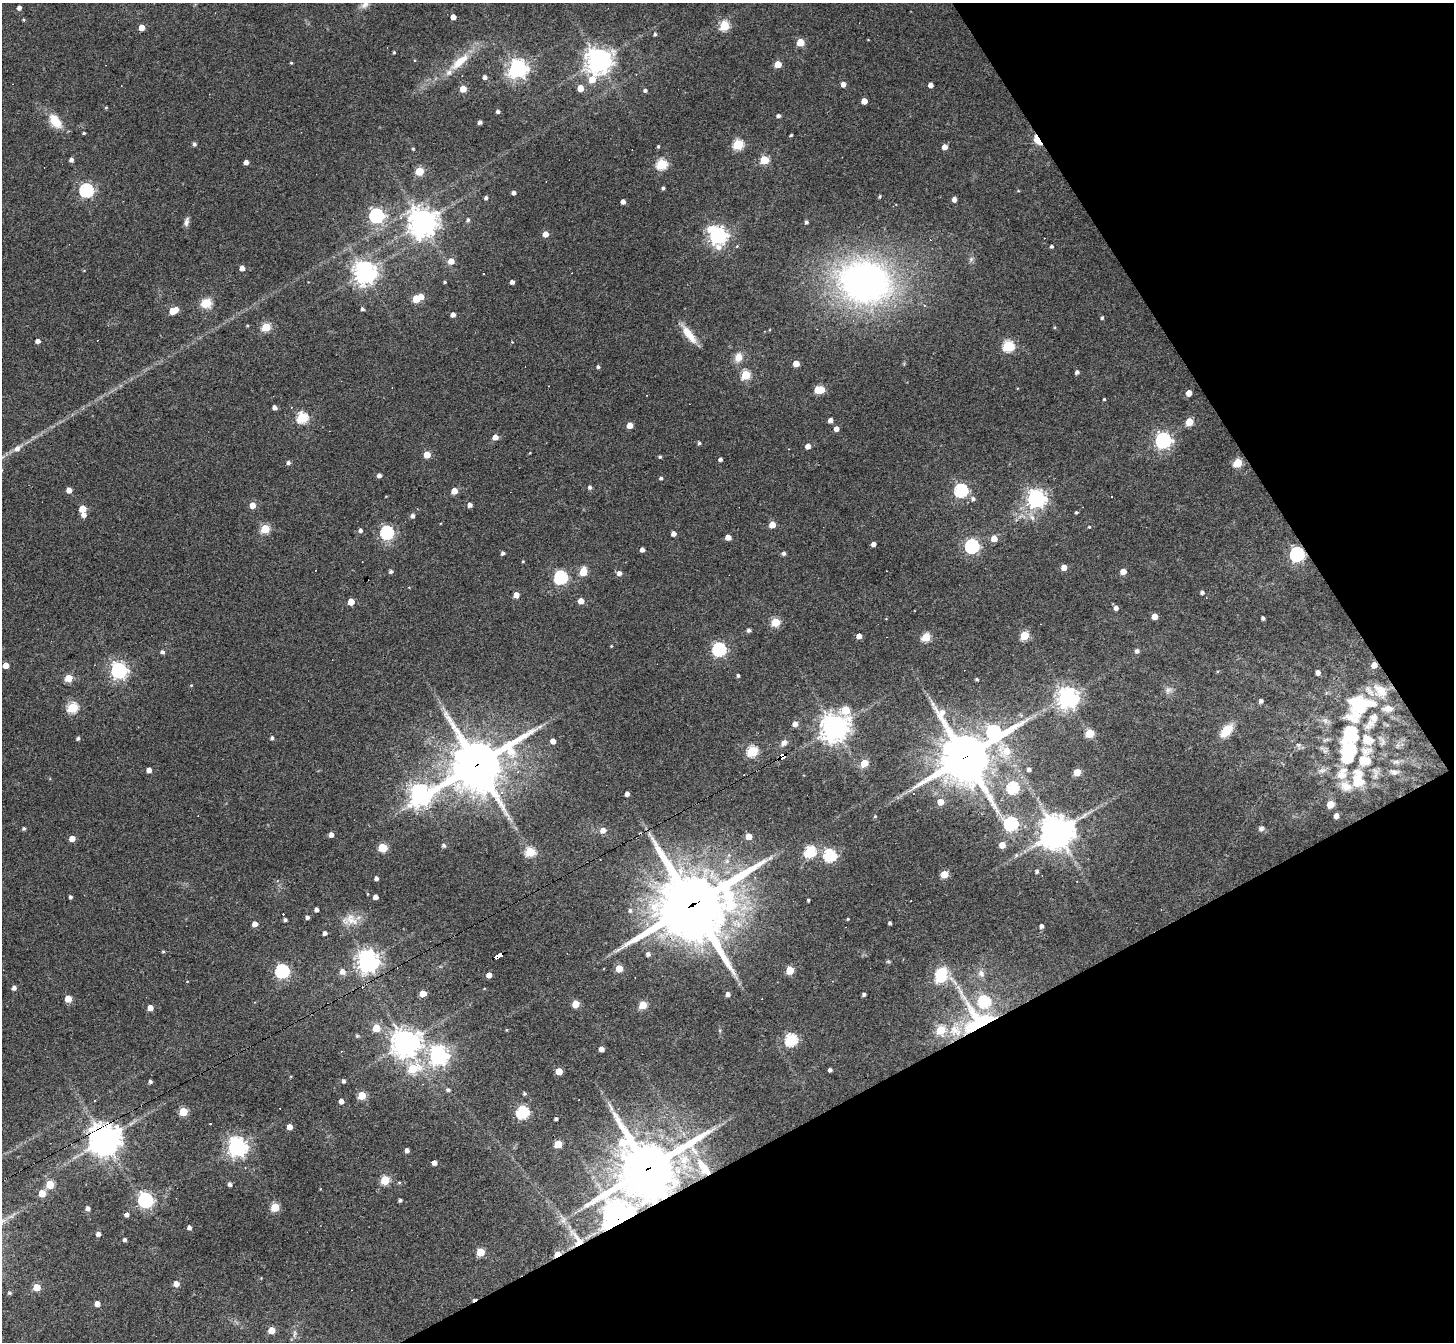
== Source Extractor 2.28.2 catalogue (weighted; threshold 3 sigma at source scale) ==
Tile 12 of 4 x 4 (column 4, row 3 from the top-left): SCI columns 4359-5810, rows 1630-2969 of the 5810 x 5801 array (HDU 1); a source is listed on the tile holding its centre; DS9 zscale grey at full resolution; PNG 1456 x 1344 px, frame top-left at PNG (2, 3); no overlay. Shown black and unused: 26% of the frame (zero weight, under 3 of 4 exposures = <1% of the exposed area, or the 3 px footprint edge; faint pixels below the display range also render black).
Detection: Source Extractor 2.28.2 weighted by HDU 2 'WHT'; one run over the whole footprint, this tile lists its part. Background 0.077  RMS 0.0055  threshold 0.025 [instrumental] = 3 sigma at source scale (4.5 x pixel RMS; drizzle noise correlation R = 1.50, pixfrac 1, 0.05/0.05 arcsec/px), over >= 5 px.
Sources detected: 328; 1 inside a brighter object's white glare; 11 cosmic-ray / hot-pixel residue — not listed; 17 inside a brighter listed object's ellipse — not listed separately; the other 299 listed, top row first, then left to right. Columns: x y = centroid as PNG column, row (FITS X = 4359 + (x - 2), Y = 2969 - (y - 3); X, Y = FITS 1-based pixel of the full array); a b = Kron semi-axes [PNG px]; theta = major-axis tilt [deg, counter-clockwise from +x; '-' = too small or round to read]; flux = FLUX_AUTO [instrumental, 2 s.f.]
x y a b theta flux
365 4 14 8 41 3.5
19 8 4 4 - 2.3
453 17 4 4 - 4.3
23 20 4 3 - 0.63
724 26 5 5 - 30
142 28 4 4 - 6
655 34 4 4 - 0.9
800 42 5 5 - 14
394 52 4 3 - 0.7
599 61 8 8 - 570
459 62 30 10 41 13
291 63 3 3 - 0.57
778 64 5 5 - 10
518 69 7 6 - 280
485 77 4 4 - 2.1
592 79 10 7 62 7.5
843 84 5 4 - 2.9
931 85 4 4 - 2.9
580 88 5 5 - 7.1
463 89 5 5 - 9
645 90 4 4 - 1.3
864 101 4 4 - 5.4
106 108 5 3 - 0.54
498 112 4 3 - 1.4
778 116 4 4 - 1.7
55 121 17 10 -53 11
480 122 4 4 - 1.8
84 133 3 3 - 0.65
791 135 3 3 - 0.6
1037 140 10 6 -60 11
194 144 5 5 - 1
738 144 5 5 - 40
658 146 4 3 - 0.64
945 147 5 4 - 4
413 149 4 3 - 0.62
71 160 5 4 - 1.9
764 160 5 5 - 24
246 162 4 4 - 2.8
661 164 5 5 - 45
419 171 5 5 - 22
663 188 4 4 - 1
86 190 6 6 - 100
1018 191 4 3 - 0.45
514 193 4 4 - 1.7
880 196 3 3 - 0.71
486 198 4 3 - 1.3
954 199 4 4 - 2.8
623 202 4 4 - 2.7
376 216 6 6 - 120
468 220 5 4 - 1.1
186 222 12 6 78 2.1
423 222 10 10 - 580
806 222 4 4 - 1.3
545 234 5 4 - 5.2
718 235 8 7 - 240
1052 246 4 3 - 1.1
971 259 7 4 46 1.2
451 261 5 5 - 6.2
242 268 4 4 - 4.1
365 273 7 7 - 490
445 282 3 3 - 0.67
512 282 4 4 - 2
865 282 49 38 -15 250
421 297 5 4 - 5.8
416 299 5 5 - 16
206 303 11 10 - 8.3
924 305 5 3 - 0.53
362 309 4 4 - 1.2
173 311 7 5 23 15
453 315 4 4 - 3
1102 318 4 3 - 0.94
266 327 5 5 - 23
689 334 26 8 -52 9.6
38 341 4 4 - 2.6
1008 346 6 5 - 50
738 357 12 9 75 5.3
796 363 5 4 - 7.7
598 367 4 4 - 1
1077 372 4 4 - 1.7
745 375 5 5 - 31
820 390 7 5 -1 21
1189 393 5 4 - 6.1
1104 399 3 3 - 0.66
275 407 4 4 - 2.4
291 407 3 2 - 0.35
302 418 6 5 - 50
830 420 4 4 - 3.3
1189 422 5 5 - 13
630 425 4 4 - 5.8
836 429 4 4 - 3.1
495 437 5 4 - 4.7
1163 440 6 6 - 180
699 443 4 4 - 1
808 446 4 4 - 4
17 449 9 7 55 2.9
427 455 5 5 - 10
660 457 3 3 - 0.8
720 459 4 3 - 1.5
288 463 5 4 - 1.4
1238 463 5 5 - 24
379 475 4 4 - 2.2
661 478 4 3 - 1.1
590 487 5 4 - 1.4
69 490 4 4 - 4.7
961 490 6 6 - 93
454 491 5 4 - 7
973 499 6 5 - 1.7
1036 499 7 7 - 280
253 505 6 5 - 4.8
470 505 4 4 - 2.4
82 509 5 5 - 10
1076 512 3 3 - 0.81
84 515 5 5 - 2.6
413 516 5 4 - 1.8
772 525 5 4 - 7.7
1089 527 4 3 - 0.48
265 529 5 5 - 29
360 530 5 4 - 1.5
387 532 6 6 - 87
673 534 4 4 - 2.7
728 537 4 4 - 5.4
994 538 5 5 - 6.5
873 544 4 4 - 2.7
972 546 6 6 - 120
642 550 4 4 - 2.9
503 553 4 3 - 1.5
784 553 4 4 - 1.4
1297 554 6 6 - 140
523 561 4 3 - 0.45
1064 567 4 4 - 5.4
391 572 5 4 - 1.3
583 572 6 5 - 16
1123 572 5 4 - 6.3
619 573 5 5 - 2.4
560 577 6 6 - 93
1202 592 4 4 - 1.4
516 595 4 4 - 5.1
581 601 4 4 - 5.5
351 602 5 4 - 9.3
1116 608 5 5 - 2.3
1154 616 4 4 - 5.9
1263 618 4 3 - 1.3
775 622 5 5 - 24
748 630 4 4 - 1.5
859 636 4 4 - 3.9
1024 636 5 5 - 24
926 637 5 5 - 25
611 646 3 3 - 0.45
719 649 6 6 - 110
1137 651 5 5 - 1.8
162 652 5 4 - 1.6
6 665 4 4 - 6.5
1374 665 5 4 - 5.5
119 671 6 6 - 200
1318 672 4 4 - 2.8
738 676 3 3 - 1.1
69 678 5 4 - 17
977 679 3 3 - 0.93
191 685 4 4 - 0.51
1168 690 10 7 44 2.3
1380 691 22 15 -42 10
1067 698 7 7 - 410
1261 701 4 4 - 1.9
1358 706 35 27 -70 28
72 708 5 5 - 41
846 710 6 6 - 17
941 714 28 15 -62 12
1325 721 9 6 -29 2.1
795 724 5 5 - 3.3
834 728 9 9 - 660
1226 731 14 9 46 11
993 732 15 8 16 130
1089 733 5 5 - 22
78 738 4 4 - 1.2
272 738 4 4 - 1.1
553 741 4 4 - 4.1
784 743 7 6 - 3
1298 745 8 6 -20 1.5
752 751 5 5 - 48
1006 751 17 12 -26 12
1349 753 30 20 78 31
783 757 6 4 32 150
965 757 15 15 - 2600
1396 762 10 5 20 1.5
864 763 5 5 - 19
477 764 18 16 34 2700
1029 769 4 4 - 1.9
149 770 4 4 - 4
1322 770 11 4 11 1.8
1077 772 5 5 - 12
1394 772 12 6 -5 1.9
1358 781 20 17 -28 12
1013 788 6 5 - 62
627 794 4 4 - 2.6
420 795 9 7 29 420
940 802 5 5 - 7.5
1330 805 5 5 - 12
875 816 4 4 - 0.51
1336 816 4 4 - 3.1
1011 824 6 6 - 97
24 828 4 4 - 1
1261 829 7 6 - 1.6
603 830 6 5 - 3.5
1057 832 11 10 - 960
331 835 4 4 - 3.1
749 836 5 5 - 7.8
72 839 5 4 - 5.4
444 845 5 5 - 1.3
1002 845 5 4 - 7.1
382 847 5 5 - 21
530 852 5 5 - 39
810 852 6 5 - 58
1016 855 7 5 47 1.1
830 856 6 6 - 73
1037 871 4 4 - 1.2
944 874 5 5 - 15
376 878 4 4 - 1.8
70 897 4 3 - 1.2
376 897 4 4 - 3.3
808 900 3 3 - 0.74
692 905 27 24 24 4200
316 910 4 3 - 2
630 910 6 5 - 1.3
307 917 4 4 - 1.5
848 919 3 3 - 0.58
285 920 4 3 - 1.1
351 920 17 16 - 8
890 923 4 3 - 1.1
255 924 4 4 - 4
1042 926 4 4 - 1.9
325 933 4 4 - 1.9
163 951 4 4 - 0.7
648 954 4 4 - 1.8
499 956 8 4 28 59
367 961 7 7 - 450
888 961 6 4 -1 0.72
619 969 5 5 - 14
790 970 5 5 - 18
282 971 6 6 - 100
342 972 6 5 - 3.5
489 975 4 4 - 4.1
941 978 6 5 - 41
14 988 4 4 - 2.2
423 994 5 4 - 9.5
728 994 4 4 - 2.3
864 994 4 3 - 1.2
68 999 5 5 - 11
576 1004 5 5 - 12
643 1005 5 5 - 21
150 1008 4 4 - 5.7
977 1020 53 40 -56 78
376 1028 5 5 - 16
357 1036 5 5 - 0.66
791 1040 6 5 - 73
406 1043 9 8 - 690
601 1049 4 4 - 4.1
438 1056 7 7 - 300
413 1068 7 6 - 24
830 1070 4 4 - 1.7
559 1071 5 5 - 10
343 1081 5 4 - 1.3
150 1082 4 3 - 1.3
448 1090 5 4 - 1.3
525 1094 4 4 - 0.94
362 1096 5 5 - 17
341 1101 4 4 - 3.3
183 1112 5 5 - 24
522 1112 6 5 - 81
556 1119 3 3 - 1.2
289 1127 4 4 - 4.9
104 1140 10 10 - 800
558 1144 5 5 - 17
237 1147 7 7 - 330
407 1150 4 4 - 2.3
434 1163 4 4 - 3
648 1168 22 20 25 2900
704 1168 26 9 -55 11
385 1180 5 5 - 29
50 1184 5 5 - 24
230 1184 4 4 - 1.6
42 1193 5 5 - 10
145 1200 6 6 - 170
400 1200 4 3 - 1.3
275 1207 5 5 - 25
88 1208 4 4 - 2.3
127 1215 5 4 - 1.9
618 1218 9 8 - 840
189 1228 4 4 - 2
98 1234 4 4 - 2.5
577 1239 33 14 -57 15
125 1240 3 3 - 1.4
480 1252 5 5 - 21
557 1254 6 4 27 9.5
176 1284 5 4 - 4.9
37 1287 5 5 - 12
9 1293 5 4 - 0.87
97 1304 4 4 - 5
271 1330 5 5 - 10
294 1334 11 4 81 1.6
Overlapping masked pixels (flux is a lower limit): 16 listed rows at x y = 1037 140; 1297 554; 1374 665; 783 757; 965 757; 477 764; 692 905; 499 956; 367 961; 977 1020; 104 1140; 648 1168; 704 1168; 618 1218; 577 1239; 557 1254
Isophote crosses this tile's border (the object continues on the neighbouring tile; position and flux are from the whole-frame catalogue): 1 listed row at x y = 365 4